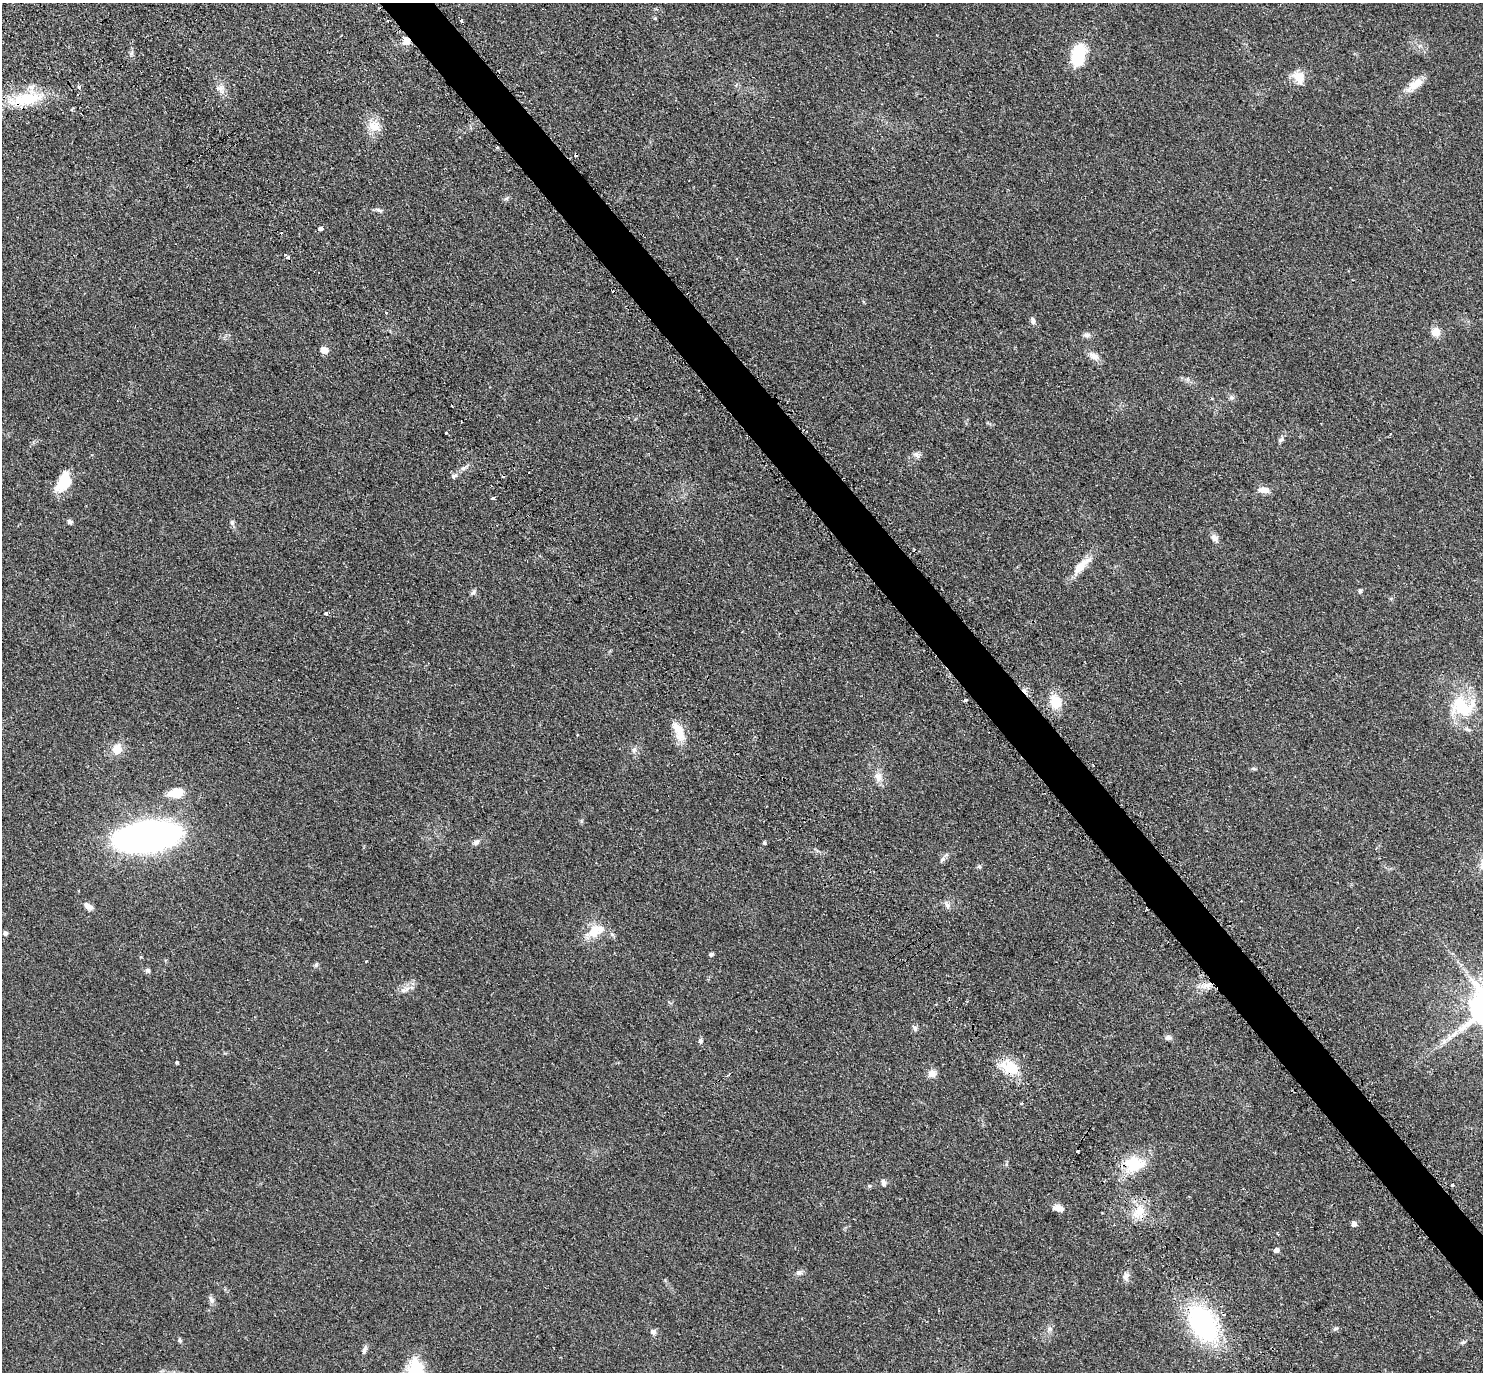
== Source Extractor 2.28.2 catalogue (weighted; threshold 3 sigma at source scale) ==
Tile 6 of 4 x 4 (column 2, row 2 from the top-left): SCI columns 1674-3154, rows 3203-4572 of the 6266 x 6263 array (HDU 1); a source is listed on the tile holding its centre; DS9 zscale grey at full resolution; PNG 1485 x 1374 px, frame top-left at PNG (2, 3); no overlay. Shown black and unused: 3% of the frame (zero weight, under 2 of 3 exposures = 11% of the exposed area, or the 3 px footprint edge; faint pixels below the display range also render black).
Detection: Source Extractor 2.28.2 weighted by HDU 2 'WHT'; one run over the whole footprint, this tile lists its part. Background 0.094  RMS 0.0087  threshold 0.0392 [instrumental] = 3 sigma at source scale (4.5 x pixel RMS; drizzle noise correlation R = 1.50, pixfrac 1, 0.05/0.05 arcsec/px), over >= 5 px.
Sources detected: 95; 6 cosmic-ray / hot-pixel residue — not listed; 3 inside a brighter listed object's ellipse — not listed separately; the other 86 listed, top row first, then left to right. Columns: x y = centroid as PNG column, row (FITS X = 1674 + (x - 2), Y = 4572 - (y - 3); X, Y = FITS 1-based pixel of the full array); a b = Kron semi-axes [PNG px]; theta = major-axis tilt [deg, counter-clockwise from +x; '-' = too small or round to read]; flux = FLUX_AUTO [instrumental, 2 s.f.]
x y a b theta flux
461 20 3 3 - 1.4
406 41 5 5 - 12
1078 55 26 15 78 33
1299 77 15 11 -64 13
1415 85 25 10 40 12
79 87 4 3 - 2.8
221 89 14 10 -44 6.2
26 99 50 15 12 38
374 126 18 15 -2 13
497 147 3 3 - 2.8
576 155 3 3 - 2.1
506 198 8 5 48 1.9
379 210 13 4 -22 2.2
320 229 4 4 - 5.5
287 257 7 3 -45 2.5
386 313 3 3 - 1.4
1033 321 11 5 -86 2.5
1436 332 9 9 - 8.9
1087 335 10 6 -6 3
324 350 9 7 -5 5.8
1094 356 15 9 -25 5.9
1231 397 8 5 -7 2.1
452 406 3 2 - 0.73
446 433 3 3 - 1.4
1281 440 9 6 28 2.2
917 455 10 7 -24 3.2
463 468 7 4 0 1.8
454 476 9 6 33 2.8
63 482 24 13 61 23
1264 490 13 8 -6 6.4
493 498 4 3 - 7
70 522 6 5 - 2.3
232 522 7 6 - 1.9
1215 538 9 7 -50 4.5
1081 566 32 10 47 15
1360 591 6 4 90 1.4
473 593 10 5 42 2
326 613 3 3 - 3
965 700 3 3 - 2.9
1055 701 15 12 -80 19
1462 706 35 27 -4 46
679 731 29 12 -66 15
116 749 12 11 - 11
634 750 7 6 - 2.5
878 777 14 10 -69 6.9
176 793 19 12 7 14
147 837 35 15 8 750
476 842 7 6 - 3.1
764 843 5 4 - 1.1
943 859 8 6 39 2.4
979 867 6 5 - 1.4
947 905 12 5 -77 2.8
88 906 13 6 -30 5
594 932 21 17 46 18
5 933 6 5 - 2.2
711 954 5 4 - 2.1
366 961 3 3 - 0.83
316 965 6 5 - 1.5
148 970 6 6 - 2.1
1207 985 14 8 4 7.4
405 990 17 6 20 5
915 1028 8 6 -45 2.3
1168 1037 8 7 - 2.9
700 1041 7 6 - 1.8
177 1062 3 3 - 3.4
1010 1067 27 16 -21 22
932 1074 10 9 - 5.5
1022 1104 3 3 - 1.5
1135 1165 30 17 19 26
883 1183 9 5 -78 3.1
1452 1185 3 3 - 1.9
1058 1208 14 8 -18 5.8
1139 1212 23 15 56 17
1354 1224 5 5 - 4.3
1276 1250 4 4 - 4.5
799 1273 9 7 9 2.8
1126 1276 13 8 89 4.2
211 1300 10 7 -63 2.9
1203 1323 36 23 -58 140
1049 1329 8 6 -71 2.5
1335 1329 8 4 26 1.5
653 1332 8 7 - 2.9
180 1340 6 5 - 1.4
1463 1343 8 4 9 1.4
364 1351 9 5 88 2.4
419 1365 28 10 -40 13
Overlapping masked pixels (flux is a lower limit): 5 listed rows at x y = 406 41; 26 99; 1207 985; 1010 1067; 1203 1323